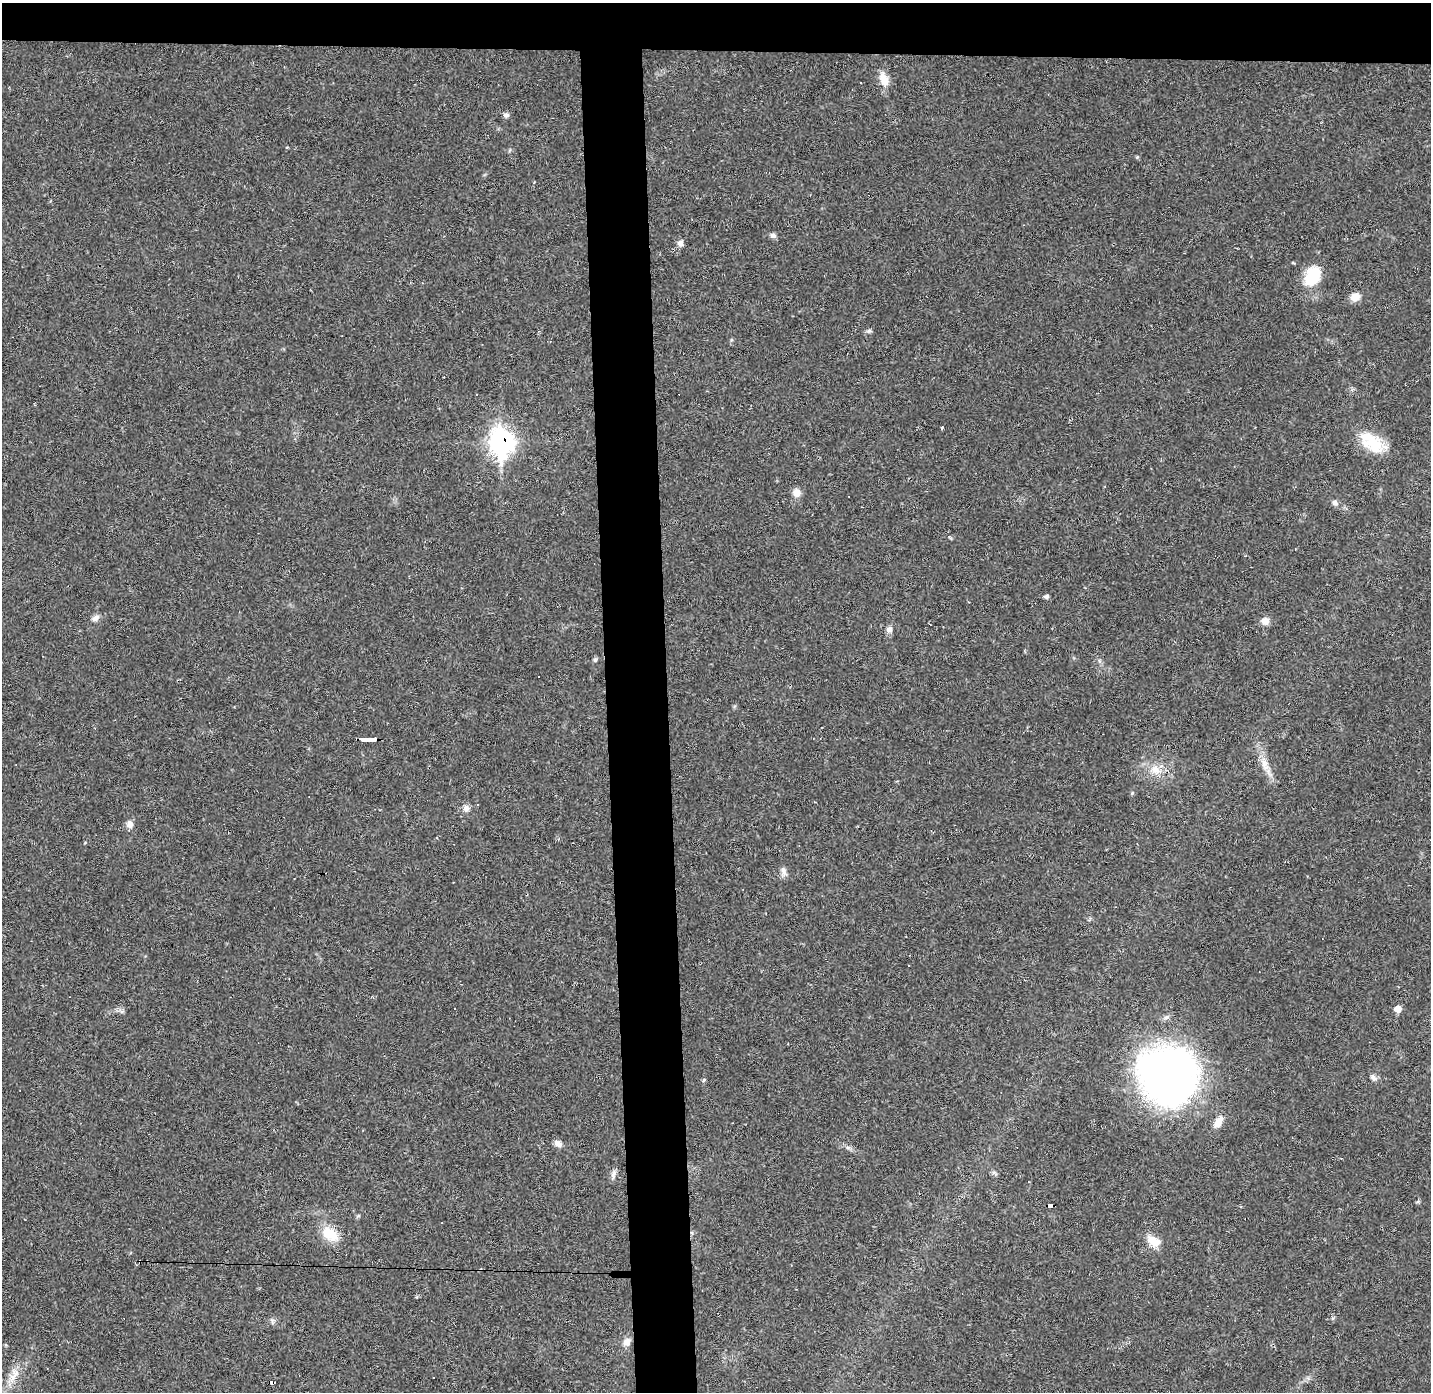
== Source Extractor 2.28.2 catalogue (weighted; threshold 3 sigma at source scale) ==
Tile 2 of 3 x 3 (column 2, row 1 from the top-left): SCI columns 1429-2857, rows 2822-4211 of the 4285 x 4255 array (HDU 1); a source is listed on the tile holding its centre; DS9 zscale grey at full resolution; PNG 1433 x 1394 px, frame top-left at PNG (2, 3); no overlay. Shown black and unused: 8% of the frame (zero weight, under 2 of 3 exposures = <1% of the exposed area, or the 3 px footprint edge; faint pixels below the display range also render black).
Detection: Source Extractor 2.28.2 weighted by HDU 2 'WHT'; one run over the whole footprint, this tile lists its part. Background 0.0431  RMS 0.0043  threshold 0.0193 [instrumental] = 3 sigma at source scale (4.5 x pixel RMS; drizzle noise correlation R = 1.50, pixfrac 1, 0.05/0.05 arcsec/px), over >= 5 px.
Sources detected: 45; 8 cosmic-ray / hot-pixel residue — not listed; the other 37 listed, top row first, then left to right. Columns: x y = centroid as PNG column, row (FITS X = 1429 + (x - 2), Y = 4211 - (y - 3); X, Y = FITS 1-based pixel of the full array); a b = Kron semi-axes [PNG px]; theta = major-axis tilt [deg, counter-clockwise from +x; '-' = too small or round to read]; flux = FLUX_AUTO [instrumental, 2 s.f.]
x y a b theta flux
884 79 19 11 -69 4.9
506 115 6 6 - 1.4
773 235 8 6 -14 1.3
680 243 8 7 - 1.7
1312 276 24 16 65 15
1355 297 11 9 14 3.7
869 331 7 4 18 0.77
501 442 12 10 -85 230
1372 443 35 17 -44 15
796 493 10 9 - 3
1335 502 7 7 - 1.3
1046 596 5 5 - 1
95 618 11 7 38 1.8
1265 621 10 9 - 2.9
889 629 9 8 - 1.7
595 660 6 5 - 0.71
368 739 16 3 -1 86
1264 763 23 9 -71 5.5
1155 770 15 13 -37 5.8
1132 793 6 4 45 0.53
466 808 9 8 - 1.9
130 824 9 8 - 2.3
784 871 12 7 -75 2
1398 1009 7 7 - 3.1
1168 1075 57 54 -31 200
1373 1078 10 6 -57 1.4
703 1080 6 4 87 0.59
1218 1122 15 8 56 3.9
558 1143 10 7 -28 2.1
994 1172 6 4 18 0.75
613 1174 13 5 82 1.6
1050 1205 6 3 -4 27
330 1234 23 14 -32 9.3
1154 1241 16 10 -28 6.5
272 1321 6 6 - 0.96
627 1342 10 9 - 2.6
12 1378 19 7 65 4.5
Overlapping masked pixels (flux is a lower limit): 3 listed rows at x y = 501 442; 368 739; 1050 1205